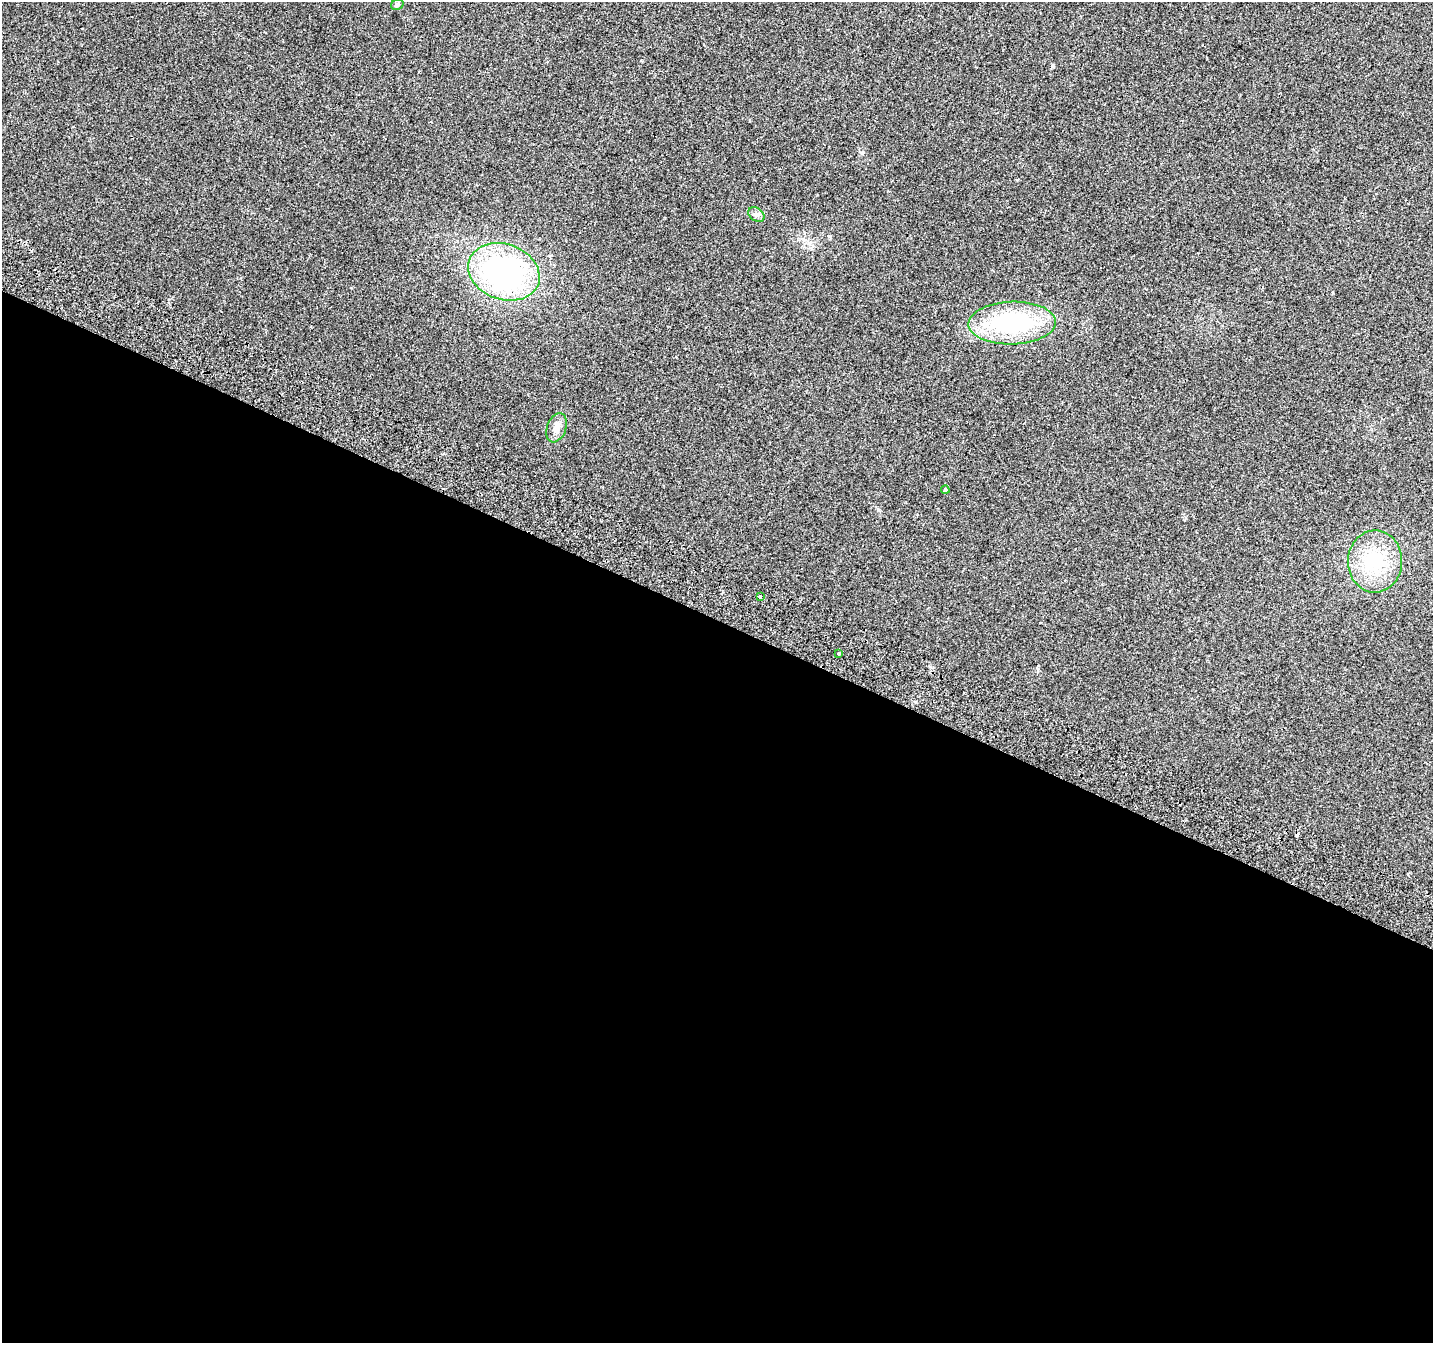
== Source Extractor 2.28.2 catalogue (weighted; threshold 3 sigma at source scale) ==
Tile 14 of 4 x 4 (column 2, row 4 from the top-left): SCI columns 1469-2899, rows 322-1662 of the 5790 x 5939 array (HDU 1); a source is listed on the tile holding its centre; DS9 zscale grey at full resolution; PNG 1435 x 1345 px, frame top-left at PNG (2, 2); each listed source drawn as its Kron ellipse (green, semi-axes under 4 px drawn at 4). Shown black and unused: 54% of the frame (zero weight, under 2 of 3 exposures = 3% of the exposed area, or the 3 px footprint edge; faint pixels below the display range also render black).
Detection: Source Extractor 2.28.2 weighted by HDU 2 'WHT'; one run over the whole footprint, this tile lists its part. Background 0.05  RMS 0.0078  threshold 0.0351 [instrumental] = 3 sigma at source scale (4.5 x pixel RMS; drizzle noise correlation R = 1.50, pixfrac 1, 0.0396/0.0396 arcsec/px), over >= 5 px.
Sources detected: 10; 1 cosmic-ray / hot-pixel residue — neither listed nor drawn; the other 9 listed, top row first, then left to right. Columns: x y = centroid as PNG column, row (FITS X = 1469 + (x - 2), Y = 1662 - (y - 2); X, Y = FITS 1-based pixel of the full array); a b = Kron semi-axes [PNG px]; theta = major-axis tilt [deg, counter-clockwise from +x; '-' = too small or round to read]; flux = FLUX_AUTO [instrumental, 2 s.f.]
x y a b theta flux
397 4 6 5 - 1.7
756 215 9 6 -34 2.3
504 272 37 27 -19 160
1012 323 44 21 2 89
557 428 15 9 69 6
945 490 4 4 - 1.2
1375 561 31 27 89 39
760 596 3 3 - 3.7
839 653 4 3 - 1.5